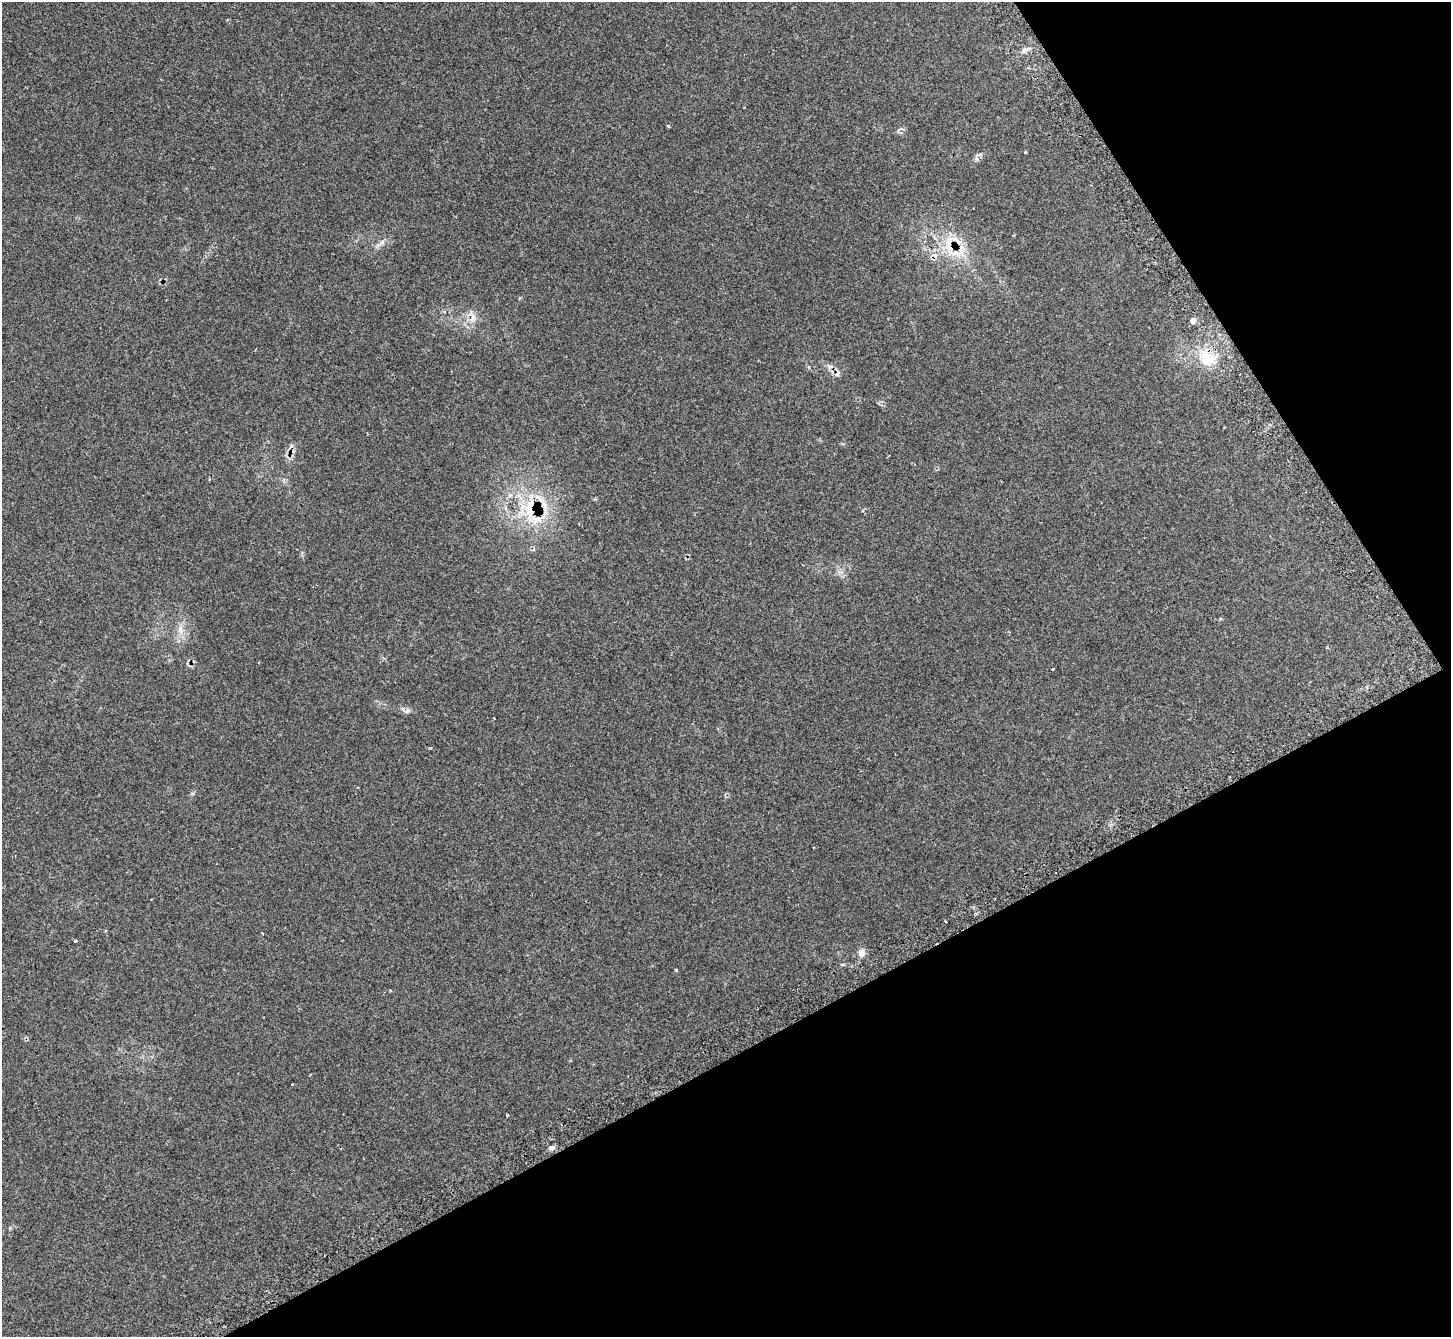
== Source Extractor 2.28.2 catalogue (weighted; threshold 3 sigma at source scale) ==
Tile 12 of 4 x 4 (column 4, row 3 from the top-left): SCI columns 4415-5863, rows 1539-2873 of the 5873 x 5864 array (HDU 1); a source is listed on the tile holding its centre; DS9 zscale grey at full resolution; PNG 1453 x 1339 px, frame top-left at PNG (2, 2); no overlay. Shown black and unused: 29% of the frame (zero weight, under 2 of 3 exposures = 3% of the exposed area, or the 3 px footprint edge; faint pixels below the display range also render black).
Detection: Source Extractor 2.28.2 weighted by HDU 2 'WHT'; one run over the whole footprint, this tile lists its part. Background 0.221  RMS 0.0092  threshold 0.0414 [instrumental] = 3 sigma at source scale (4.5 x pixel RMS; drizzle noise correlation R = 1.50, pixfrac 1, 0.05/0.05 arcsec/px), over >= 5 px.
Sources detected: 32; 8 cosmic-ray / hot-pixel residue — not listed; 4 inside a brighter listed object's ellipse — not listed separately; the other 20 listed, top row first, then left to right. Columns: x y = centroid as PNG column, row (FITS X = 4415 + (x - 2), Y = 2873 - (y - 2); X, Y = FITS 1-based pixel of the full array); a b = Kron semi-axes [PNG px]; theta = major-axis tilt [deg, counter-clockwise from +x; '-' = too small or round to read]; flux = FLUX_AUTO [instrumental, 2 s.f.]
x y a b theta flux
1025 50 10 5 25 3.2
668 126 3 3 - 1.8
976 158 11 4 89 2
382 242 7 6 - 2.6
949 243 16 9 -88 13
961 250 17 8 84 9.9
1193 321 4 4 - 8.7
1206 358 24 17 -42 24
510 495 7 4 19 1.8
544 505 37 6 -73 14
530 512 28 14 -65 30
180 630 15 6 -78 6.2
1053 669 3 3 - 1.9
431 747 3 2 - 1.4
813 847 3 2 - 0.65
105 931 3 3 - 1.6
262 933 3 2 - 1.4
75 941 3 3 - 7.9
862 953 8 7 - 6.4
552 1148 9 5 0 2.7
Overlapping masked pixels (flux is a lower limit): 3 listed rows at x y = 949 243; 544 505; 530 512
Unlisted compact peaks at least as high as the median listed source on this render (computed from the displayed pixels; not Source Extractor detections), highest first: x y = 676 970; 1025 152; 403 709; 192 794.